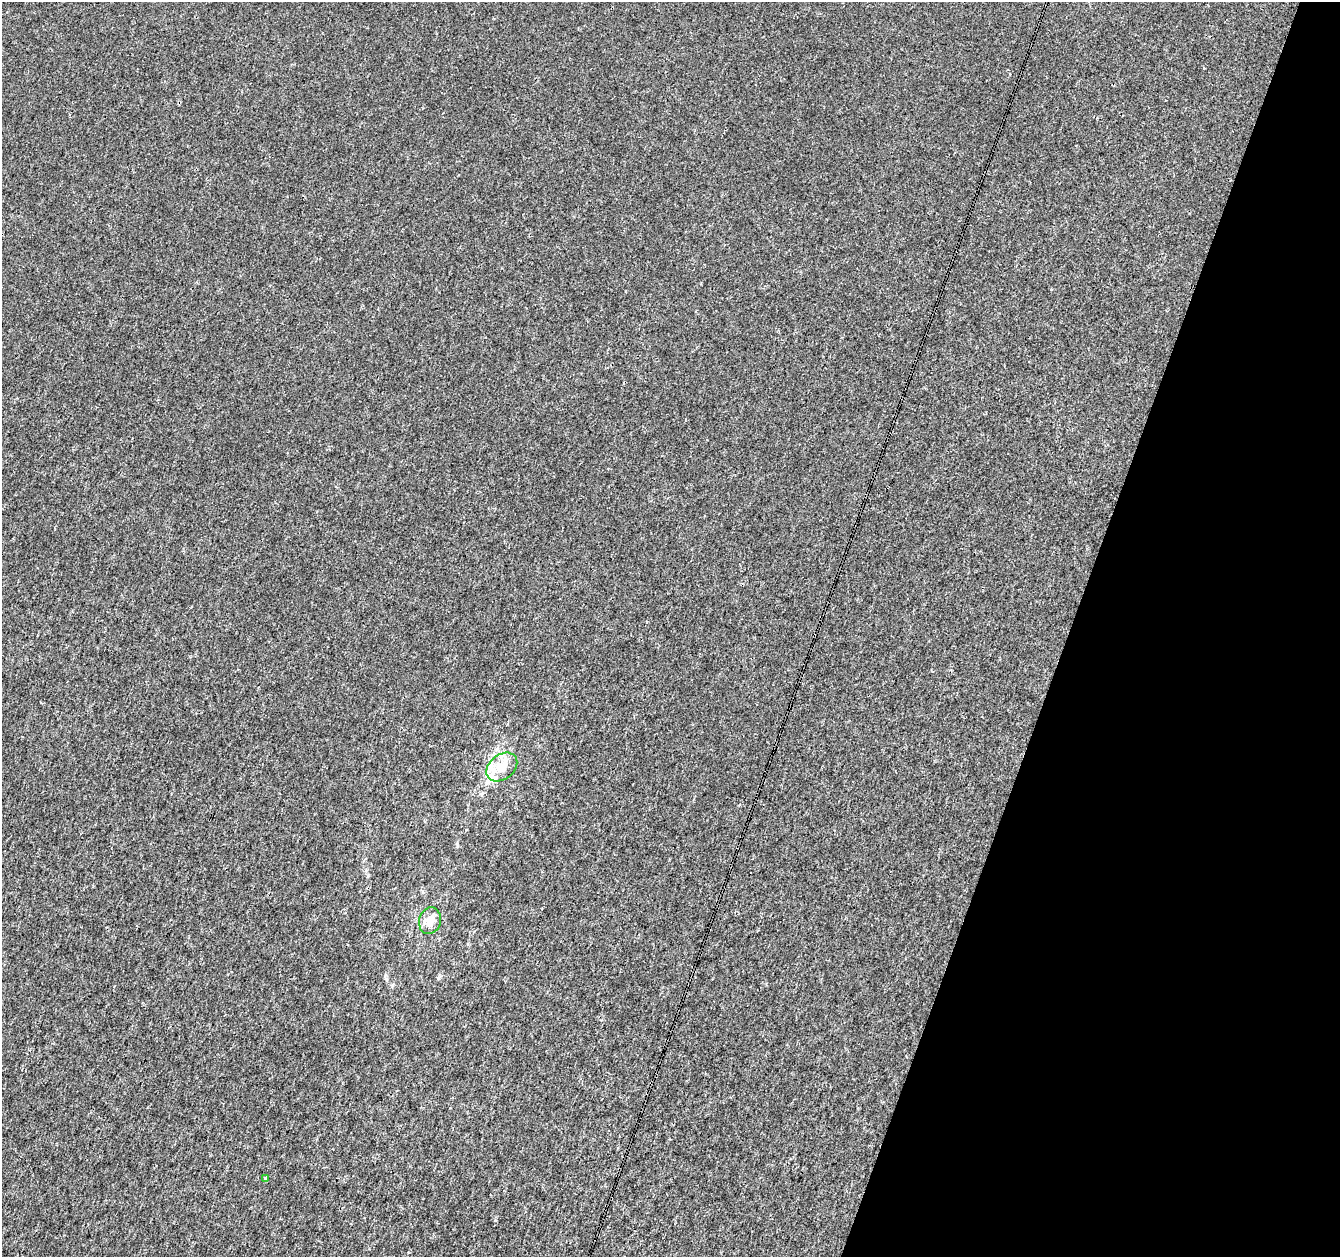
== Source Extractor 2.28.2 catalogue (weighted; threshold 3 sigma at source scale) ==
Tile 8 of 4 x 4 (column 4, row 2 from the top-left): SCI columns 4020-5357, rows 2790-4044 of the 5357 x 5516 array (HDU 1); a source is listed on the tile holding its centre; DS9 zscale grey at full resolution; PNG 1342 x 1259 px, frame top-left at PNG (2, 2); each listed source drawn as its Kron ellipse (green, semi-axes under 4 px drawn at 4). Shown black and unused: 20% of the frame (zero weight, under 3 of 4 exposures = <1% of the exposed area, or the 3 px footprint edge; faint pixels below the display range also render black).
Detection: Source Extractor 2.28.2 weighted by HDU 2 'WHT'; one run over the whole footprint, this tile lists its part. Background -7.03e-06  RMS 0.0017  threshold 0.00753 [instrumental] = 3 sigma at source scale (4.5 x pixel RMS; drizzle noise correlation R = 1.50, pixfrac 1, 0.0396/0.0396 arcsec/px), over >= 5 px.
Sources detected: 4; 1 cosmic-ray / hot-pixel residue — neither listed nor drawn; the other 3 listed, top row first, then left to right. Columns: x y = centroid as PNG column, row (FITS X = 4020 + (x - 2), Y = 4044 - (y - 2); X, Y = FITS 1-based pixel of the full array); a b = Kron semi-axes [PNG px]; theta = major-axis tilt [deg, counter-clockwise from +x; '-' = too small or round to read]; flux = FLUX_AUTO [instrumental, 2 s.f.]
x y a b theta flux
502 767 17 12 38 3.4
430 921 13 10 74 2
265 1179 3 3 - 0.56